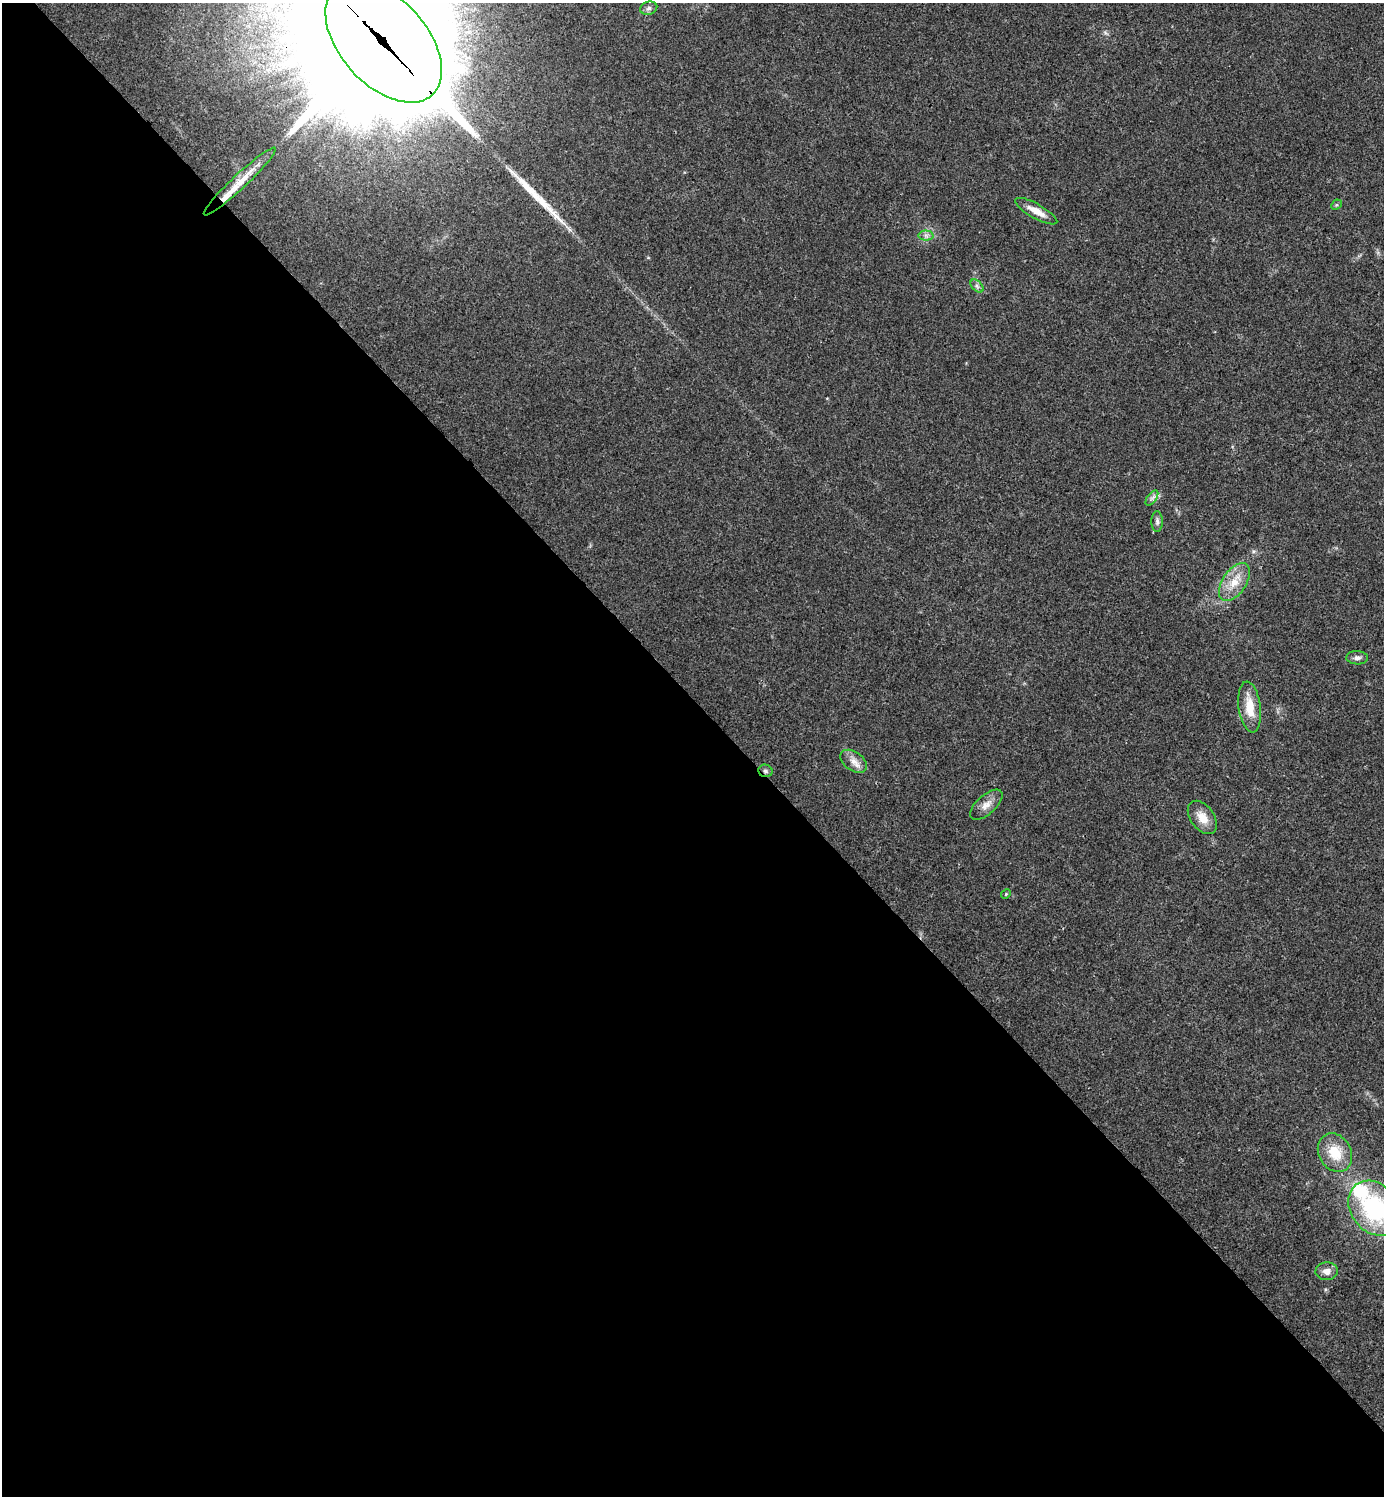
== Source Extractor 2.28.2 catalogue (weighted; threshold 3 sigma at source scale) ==
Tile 9 of 4 x 4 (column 1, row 3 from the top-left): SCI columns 160-1541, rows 1501-2994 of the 5986 x 5986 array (HDU 1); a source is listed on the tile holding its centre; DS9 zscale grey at full resolution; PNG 1386 x 1498 px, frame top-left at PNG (2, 3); each listed source drawn as its Kron ellipse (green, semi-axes under 4 px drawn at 4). Shown black and unused: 53% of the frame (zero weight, under 3 of 4 exposures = <1% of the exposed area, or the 3 px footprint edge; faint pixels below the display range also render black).
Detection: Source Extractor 2.28.2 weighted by HDU 2 'WHT'; one run over the whole footprint, this tile lists its part. Background 0.0194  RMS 0.004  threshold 0.0182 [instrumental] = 3 sigma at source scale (4.5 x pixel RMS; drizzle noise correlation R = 1.50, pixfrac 1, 0.05/0.05 arcsec/px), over >= 5 px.
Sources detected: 23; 1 long thin detection or spike segment (spike, bleed or trail) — neither listed nor drawn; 2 inside a brighter listed object's ellipse — not listed separately; the other 20 listed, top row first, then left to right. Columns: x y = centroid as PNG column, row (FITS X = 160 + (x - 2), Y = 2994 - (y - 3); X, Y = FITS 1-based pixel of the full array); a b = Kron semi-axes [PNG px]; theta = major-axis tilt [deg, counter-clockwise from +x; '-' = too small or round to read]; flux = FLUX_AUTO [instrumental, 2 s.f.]
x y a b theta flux
649 8 9 6 15 1.3
384 42 72 43 -48 39000
240 181 49 7 43 8.2
1336 205 6 4 44 0.55
1036 211 23 7 -30 4.8
926 235 7 5 -1 1.2
977 286 8 4 -45 1
1152 498 9 4 53 1.1
1157 521 10 6 -90 1.3
1234 582 21 12 56 7.4
1357 658 11 7 -2 1.6
1250 707 25 11 -82 8.8
854 761 15 9 -35 3.4
765 771 7 6 - 1.1
986 805 20 9 42 3.7
1202 817 19 11 -54 5.3
1006 894 5 4 - 0.42
1335 1153 20 16 -60 11
1374 1208 30 23 -51 47
1327 1271 11 9 3 2.7
Overlapping masked pixels (flux is a lower limit): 2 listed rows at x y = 384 42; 765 771
Isophote crosses this tile's border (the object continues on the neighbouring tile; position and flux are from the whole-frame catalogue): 2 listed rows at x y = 384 42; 1374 1208